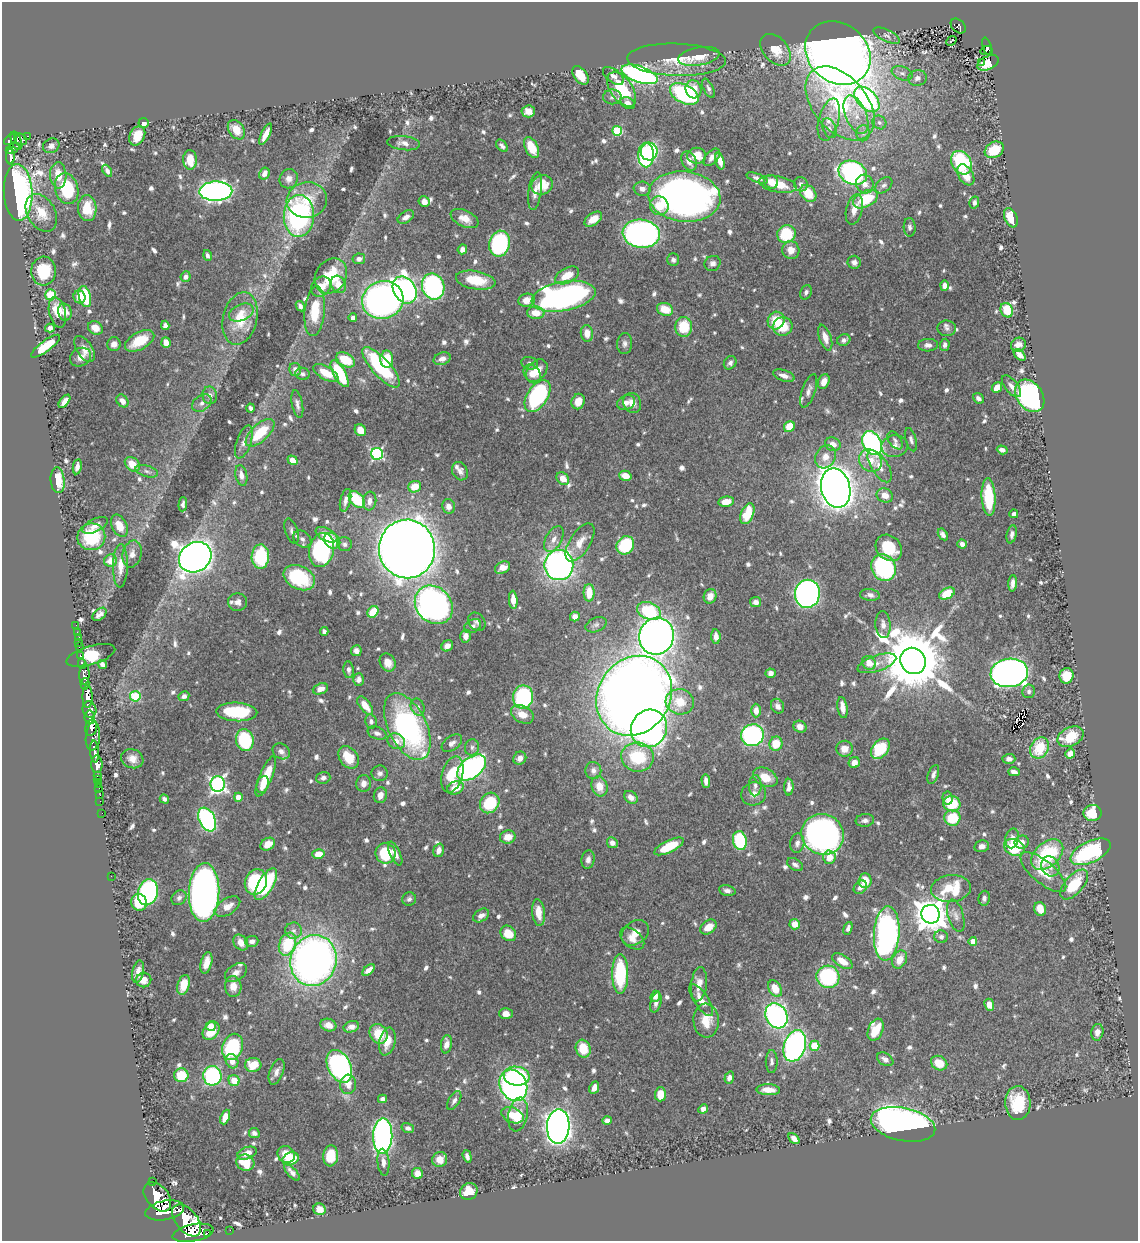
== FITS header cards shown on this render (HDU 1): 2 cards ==
NAXIS1  =                 1136
NAXIS2  =                 1239

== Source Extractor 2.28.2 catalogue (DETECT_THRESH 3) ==
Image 1136 x 1239 px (HDU 1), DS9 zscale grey, 1 PNG px = 1 image px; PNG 1140 x 1243 px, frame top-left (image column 1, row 1239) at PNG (2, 2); each listed source drawn as its Kron ellipse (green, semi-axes under 4 px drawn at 4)
Background 0.607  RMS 0.0091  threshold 0.0273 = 3 sigma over >= 5 px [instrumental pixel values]
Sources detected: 824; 1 with non-positive FLUX_AUTO (blend fragments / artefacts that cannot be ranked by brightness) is neither listed nor drawn; of the other 823, the 500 brightest by FLUX_AUTO listed and drawn (323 fainter detections omitted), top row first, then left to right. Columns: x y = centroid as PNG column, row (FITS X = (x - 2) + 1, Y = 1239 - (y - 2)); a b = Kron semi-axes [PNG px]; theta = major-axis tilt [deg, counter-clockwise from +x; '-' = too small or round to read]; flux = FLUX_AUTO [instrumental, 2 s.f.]
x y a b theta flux
958 26 8 6 -44 100
887 36 14 6 -26 2.4
951 41 5 3 - 4.4
987 47 10 4 -70 63
776 50 18 12 -48 12
986 50 6 3 25 39
838 53 35 29 -40 1200
699 56 21 9 10 10
676 60 49 16 -2 22
982 62 2 2 - 2.1
988 63 11 6 25 9.3
902 73 11 7 -21 2.8
639 74 19 8 -19 200
580 75 10 6 -54 13
613 76 12 6 -37 3.4
917 78 9 8 - 3.1
708 88 10 5 -63 2.2
622 89 20 11 -56 30
693 89 9 8 - 8.8
684 94 15 9 -28 84
612 97 9 7 0 2.4
867 99 15 9 -45 150
628 103 8 5 -30 3.3
840 103 43 27 -49 80
528 111 7 6 - 8.5
856 115 20 10 -68 11
829 120 21 10 75 8.5
879 122 7 6 - 2.1
143 123 5 5 - 4.1
829 128 10 6 -68 2.7
236 130 11 7 -55 9.8
617 131 5 5 - 41
863 133 8 6 89 2.5
266 134 11 4 64 5.6
28 136 4 2 - 13
137 136 10 7 64 9.4
10 139 7 4 37 260
21 139 7 5 -38 190
16 141 9 5 -71 150
404 143 16 7 -6 3.7
51 146 8 7 - 2.9
502 146 7 4 -47 2.3
531 148 11 6 -64 15
12 149 7 3 25 70
994 150 10 7 31 20
9 151 3 3 - 92
649 151 9 8 - 64
646 155 12 8 -90 100
10 156 8 3 -89 180
697 156 9 8 - 9.9
712 157 10 6 48 4
190 160 10 7 -89 9.4
689 161 10 7 -64 5.5
720 161 8 4 -76 6
961 163 12 9 -59 61
107 171 6 4 -58 2.2
853 173 15 11 -25 160
264 174 6 5 - 4.5
58 175 13 8 -87 10
966 175 11 7 -58 9.6
757 178 11 4 -20 2.2
289 179 10 9 - 4
771 182 7 6 - 6.1
778 184 19 8 -11 16
801 184 7 6 - 2.4
865 184 9 8 - 5.7
542 185 11 9 23 15
884 185 10 6 42 2.4
67 189 16 11 -74 41
642 189 8 7 - 3.4
216 191 16 9 2 270
535 191 19 6 82 5.1
18 192 28 14 -87 270
808 193 9 7 -48 15
684 197 36 25 -7 380
865 199 13 8 26 31
307 200 20 17 7 16
424 202 6 5 - 4.3
974 203 6 5 - 2.4
659 206 9 9 - 11
87 208 13 9 -86 15
854 209 15 8 77 7.4
41 213 20 14 -60 14
299 216 21 15 87 110
406 217 9 5 31 3.4
464 218 15 8 -25 7.2
1011 218 10 6 -66 12
593 219 10 6 36 8.7
910 227 9 6 -87 2.4
641 234 18 14 -8 250
786 234 9 8 - 31
500 244 13 10 77 89
462 249 5 4 - 3.2
791 250 9 8 - 7.1
207 256 6 4 -75 2.2
359 259 6 5 - 3
673 260 6 6 - 2.1
854 262 7 6 - 2.4
713 263 8 7 - 2.8
44 271 14 12 87 24
567 275 13 7 28 13
331 276 18 15 57 24
186 277 5 5 - 2.9
476 280 20 9 -10 19
338 284 9 7 -63 6.7
944 285 5 4 - 3.9
433 286 13 11 -70 140
321 287 11 9 49 9.2
405 290 14 11 -57 280
806 292 7 5 70 2
50 295 5 5 - 25
564 296 32 14 10 230
79 297 6 6 - 6.4
85 297 11 6 -76 33
383 300 21 18 19 360
527 300 8 6 15 6.8
300 306 5 4 - 2.3
665 309 8 6 -20 13
1007 310 7 6 - 18
315 311 25 10 84 19
57 312 15 8 -77 12
65 312 8 6 -75 5
241 313 13 8 23 5.6
536 313 9 6 -2 9.3
240 318 27 17 76 23
353 318 4 4 - 2.9
776 321 9 8 - 16
165 325 4 4 - 2.6
783 326 10 9 - 15
684 327 10 8 87 20
50 328 5 4 - 2.5
95 328 8 6 -31 7.7
947 328 9 7 -7 2.2
587 333 8 6 -84 6.5
825 338 13 6 -71 6
844 340 7 5 28 2.3
140 341 16 8 29 19
166 342 5 4 - 5.7
114 344 7 6 - 3.9
625 344 10 7 87 2.6
928 345 10 6 3 2.7
945 345 6 5 - 2.3
1018 345 7 7 - 4
45 346 17 5 37 22
84 349 14 8 -58 6.2
1020 355 7 4 -44 4.7
80 357 11 9 29 5.1
387 359 8 6 90 17
442 359 9 6 19 4.2
346 360 10 6 -32 20
530 363 8 6 -11 2.3
730 363 7 6 - 2.3
381 367 26 9 -48 61
295 370 7 6 - 3.2
537 371 13 9 49 8.8
326 373 14 6 -28 12
303 374 7 6 - 2.2
340 374 15 6 -61 39
532 374 10 7 -54 5.9
784 376 11 5 -18 4.4
824 381 8 5 68 5.5
1011 386 13 6 -51 4
997 387 6 4 48 7.7
809 391 17 6 71 3.7
210 395 8 7 - 3.2
538 396 18 10 57 91
1030 396 17 13 -55 190
978 398 6 4 -41 2.4
64 401 8 4 53 5.5
122 401 7 5 -52 4.4
578 401 8 6 70 7.8
202 403 10 7 36 3.1
626 403 9 7 23 4.1
632 403 10 9 - 5.6
297 404 14 5 -78 2.8
250 408 4 3 - 2.1
789 427 6 5 - 13
360 430 6 5 - 9
260 433 18 8 43 23
895 440 10 6 -54 2.5
911 440 12 5 -73 2.3
244 442 17 7 71 4.5
872 443 13 9 -63 200
833 444 8 6 -27 4.7
895 446 13 11 6 5
1002 450 5 4 - 3.1
377 454 6 6 - 100
826 457 12 10 61 6.7
292 460 5 4 - 7.3
870 461 12 10 -39 9.1
132 464 8 6 -40 10
880 466 18 8 -58 6.7
77 467 8 4 80 2.5
147 471 12 5 -16 2.4
460 471 9 7 -63 3.2
241 475 10 5 -78 3.4
625 476 6 5 - 7.4
563 479 7 5 -43 7.1
58 480 13 7 -85 16
415 487 6 5 - 10
836 488 20 14 -77 970
885 495 8 7 - 6.5
989 497 19 7 -87 33
345 500 11 5 77 3.6
357 500 10 6 -47 27
370 501 9 6 85 4.5
726 502 8 5 10 7.9
183 504 7 4 85 2.2
448 506 7 6 - 4.3
747 514 11 6 68 24
1014 514 4 4 - 2.3
95 525 14 6 26 5
119 526 12 7 -65 9
292 531 13 6 -72 2.5
943 534 6 4 -57 2.7
1012 534 9 5 78 2.5
327 535 12 6 -27 7.7
91 537 14 13 - 33
302 539 10 7 -39 2.9
554 539 14 8 61 5.1
332 541 9 7 -43 8
580 542 22 10 58 8.8
345 544 7 7 - 2.4
962 544 5 4 - 3
625 545 10 8 51 38
889 548 14 12 -46 24
407 549 29 28 - 1600
322 550 17 12 77 100
132 554 14 9 76 4.6
195 557 17 14 32 830
260 557 12 8 88 38
111 561 6 6 - 7.8
559 565 15 14 - 260
120 566 22 7 89 7.8
503 568 8 5 28 5.5
884 568 14 12 -63 77
299 578 16 11 -26 38
1013 583 8 4 86 3.1
589 593 9 5 90 12
807 594 14 12 82 290
947 594 8 5 27 19
870 595 10 5 -6 2.7
710 596 7 6 - 6.3
513 600 9 4 -85 6.1
238 602 9 9 - 3.1
756 602 6 5 - 3
434 605 21 17 -47 340
649 611 12 8 -23 37
373 612 6 5 - 18
99 614 8 5 42 3
575 617 5 4 - 3.8
477 622 10 8 -53 2.2
76 625 2 2 - 7.1
596 625 11 7 22 2.2
883 625 13 7 -85 4.2
472 626 9 6 27 2.6
324 631 4 4 - 2.6
77 632 2 2 - 4.8
465 636 6 5 - 4
657 636 18 17 - 570
716 636 7 4 -85 4.4
78 637 3 2 - 13
79 642 2 2 - 7.1
79 646 3 3 - 30
447 646 6 5 - 4.5
356 651 5 5 - 2.8
91 655 25 9 16 30
81 656 3 2 - 81
913 661 14 12 -52 6600
388 662 9 7 -60 6.6
869 663 7 6 - 7.8
877 663 20 8 19 6.7
82 664 5 3 - 160
103 664 5 4 - 3
348 670 8 5 -84 2.4
770 673 5 5 - 3.1
1009 673 19 14 8 460
84 674 10 5 87 790
1066 676 8 7 - 14
359 680 6 5 - 3
85 684 6 4 77 450
320 689 8 5 20 4.1
1029 691 7 6 - 2
87 696 11 5 -89 1400
135 696 5 5 - 39
184 696 5 5 - 2.3
634 696 41 36 56 1100
523 697 12 10 81 83
680 702 14 12 -15 14
365 706 10 5 -52 9.1
778 706 8 6 -57 3
418 707 9 6 -66 2.4
843 708 10 5 -82 5.9
89 709 8 6 -74 520
756 711 7 5 90 5.1
237 712 20 9 -3 39
522 714 12 8 -27 7.5
90 717 7 5 83 320
371 721 7 5 -77 2.1
407 726 36 19 -64 150
800 727 7 6 - 4.5
91 728 8 5 77 510
649 728 19 18 - 240
377 733 10 6 -22 2.7
752 735 11 11 - 120
93 736 14 7 85 290
1070 737 14 9 27 19
245 740 11 9 -78 50
396 741 9 7 -27 5.4
452 743 11 7 35 3.1
776 744 7 6 - 14
472 747 8 7 - 2.3
1039 748 11 8 59 24
844 749 8 8 - 7.3
880 749 11 8 52 36
94 751 11 4 -85 880
281 751 9 7 -34 3.1
1070 753 5 4 - 5.8
349 757 12 9 -53 15
637 757 16 14 -9 32
520 758 7 6 - 4.3
132 759 11 9 -21 5.1
1009 759 6 5 - 2.6
854 763 6 5 - 6
97 764 8 5 -88 1100
472 768 17 10 38 170
593 770 8 8 - 3.1
1014 772 6 4 -15 3.8
380 773 8 7 - 2.5
452 774 18 10 74 25
933 774 10 5 69 2.6
97 775 3 3 - 34
266 776 21 6 67 22
765 777 13 8 -27 11
323 778 7 6 - 2.5
97 779 3 3 - 20
706 781 7 4 -88 3.2
364 783 8 7 - 4.2
98 784 3 2 - 22
218 784 8 7 - 200
263 784 9 6 69 7
599 786 10 8 -74 8.5
755 786 10 6 89 3
789 787 8 4 89 3.5
99 788 2 2 - 9.7
455 788 8 6 22 9.7
754 794 12 11 - 5.5
100 795 2 2 - 7.2
380 795 8 6 75 4.7
238 797 4 4 - 7.6
631 797 7 5 -40 3.6
947 798 6 5 - 2.7
164 799 5 4 - 2.1
100 801 2 2 - 6.9
490 803 11 9 55 32
952 804 8 7 - 24
102 813 2 2 - 9.7
1093 813 9 8 - 20
952 818 8 8 - 24
207 819 12 8 -65 130
865 820 9 6 7 2.6
823 834 21 20 - 340
508 837 8 6 11 7.7
1012 838 10 6 77 3.9
740 841 9 7 -80 40
1022 842 7 6 - 2.8
612 843 5 5 - 3.6
797 843 10 7 78 2.7
268 844 8 6 32 6.6
669 846 16 6 25 20
982 846 7 5 13 3.1
1014 847 11 8 -25 28
439 850 7 5 72 4
1090 852 21 10 25 65
386 853 10 10 - 32
395 853 13 5 -64 4.1
318 854 6 5 - 8.4
1047 855 18 12 42 47
829 857 7 6 - 7
588 860 9 6 82 3.2
795 865 9 5 -31 2.5
1050 866 10 8 -62 4.4
1043 872 28 11 -40 14
111 876 2 2 - 3.2
865 881 7 6 - 12
256 882 13 11 66 57
266 884 18 7 59 39
1074 884 18 9 49 24
860 887 7 5 45 3.8
951 889 20 13 6 34
727 891 8 5 -13 2.5
148 892 13 10 75 110
204 892 29 15 87 440
179 898 8 6 44 2.3
984 898 7 5 80 2.2
409 899 7 6 - 2
139 902 8 7 - 22
227 906 14 8 31 6
1040 909 7 5 -72 7.8
538 913 13 6 -84 8.7
931 914 9 9 - 1200
481 916 9 6 33 3.7
956 916 16 7 -74 4.1
795 924 5 5 - 7.4
708 927 9 6 37 7.3
848 928 7 4 70 2.2
293 931 8 8 - 2.8
508 933 8 7 - 13
635 933 15 11 39 7.1
887 933 27 13 86 180
941 937 7 6 - 2.4
632 939 14 8 -39 5.6
252 941 6 5 - 2.7
973 941 4 4 - 6.9
241 942 8 6 -54 5.2
287 944 12 8 69 28
900 959 9 7 63 8.2
313 961 25 23 71 400
842 961 11 6 -32 7.8
206 963 11 5 75 6.2
368 970 7 4 42 4.2
138 972 11 5 77 4.5
236 973 12 8 33 4.1
620 974 20 8 90 48
828 977 11 11 - 63
144 980 7 7 - 5.9
699 984 17 8 83 7.4
184 985 10 6 73 9
233 986 10 8 -87 6.1
775 989 9 6 -63 11
655 996 6 4 70 2.6
701 1000 18 7 -57 8.3
656 1002 10 5 75 2.8
989 1005 6 4 -66 6.6
506 1014 7 5 0 4.8
776 1016 13 10 -62 170
706 1021 17 12 -86 13
328 1025 8 6 -18 5.4
211 1026 5 5 - 5.4
351 1027 8 5 21 3.8
876 1030 12 7 67 17
211 1031 10 7 54 14
1097 1032 8 6 78 3.7
379 1034 10 8 -61 14
387 1041 14 8 76 7.7
446 1044 9 5 81 5
795 1046 16 10 71 210
814 1046 5 5 - 26
233 1047 13 10 68 60
583 1049 9 7 -71 15
885 1059 9 6 -31 3.7
232 1061 7 6 - 5.5
772 1062 11 6 90 2.2
939 1063 8 7 - 11
253 1065 8 7 - 11
339 1066 17 11 -63 210
276 1072 13 7 70 3.9
181 1075 7 7 - 18
212 1076 10 9 - 79
516 1076 13 9 -7 63
729 1078 6 4 71 2.5
234 1080 6 5 - 10
348 1084 10 8 85 5.1
513 1085 16 13 -61 210
594 1088 6 4 66 4.6
768 1090 12 5 -2 7.2
660 1094 7 5 88 10
382 1099 4 4 - 2.5
454 1101 10 5 59 2.4
1018 1103 17 12 -88 24
703 1109 5 4 - 2.4
512 1115 11 7 -22 8.7
518 1115 17 9 79 14
225 1117 7 4 67 6.5
607 1120 5 4 - 2.7
903 1124 33 16 -12 360
558 1126 17 11 88 650
408 1128 6 5 - 2.2
254 1133 5 5 - 2.4
383 1136 17 9 89 220
794 1138 6 4 -48 3.9
247 1153 10 6 21 5.2
286 1155 9 8 - 9.1
331 1156 10 7 85 14
467 1156 6 4 -72 2.1
291 1159 8 6 21 17
440 1160 7 7 - 6.4
383 1162 13 6 -85 3.9
245 1163 9 8 - 14
292 1172 10 4 -47 3.3
417 1173 6 5 - 5.4
152 1182 3 3 - 55
469 1192 9 8 - 11
157 1197 17 11 -49 3100
319 1209 6 6 - 4.6
165 1210 19 9 11 3000
187 1220 19 10 -51 2600
230 1230 2 2 - 4.3
193 1233 21 8 11 2200
207 1233 2 2 - 3700
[323 fainter detections neither listed nor drawn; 1 non-positive-flux detection neither listed nor drawn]